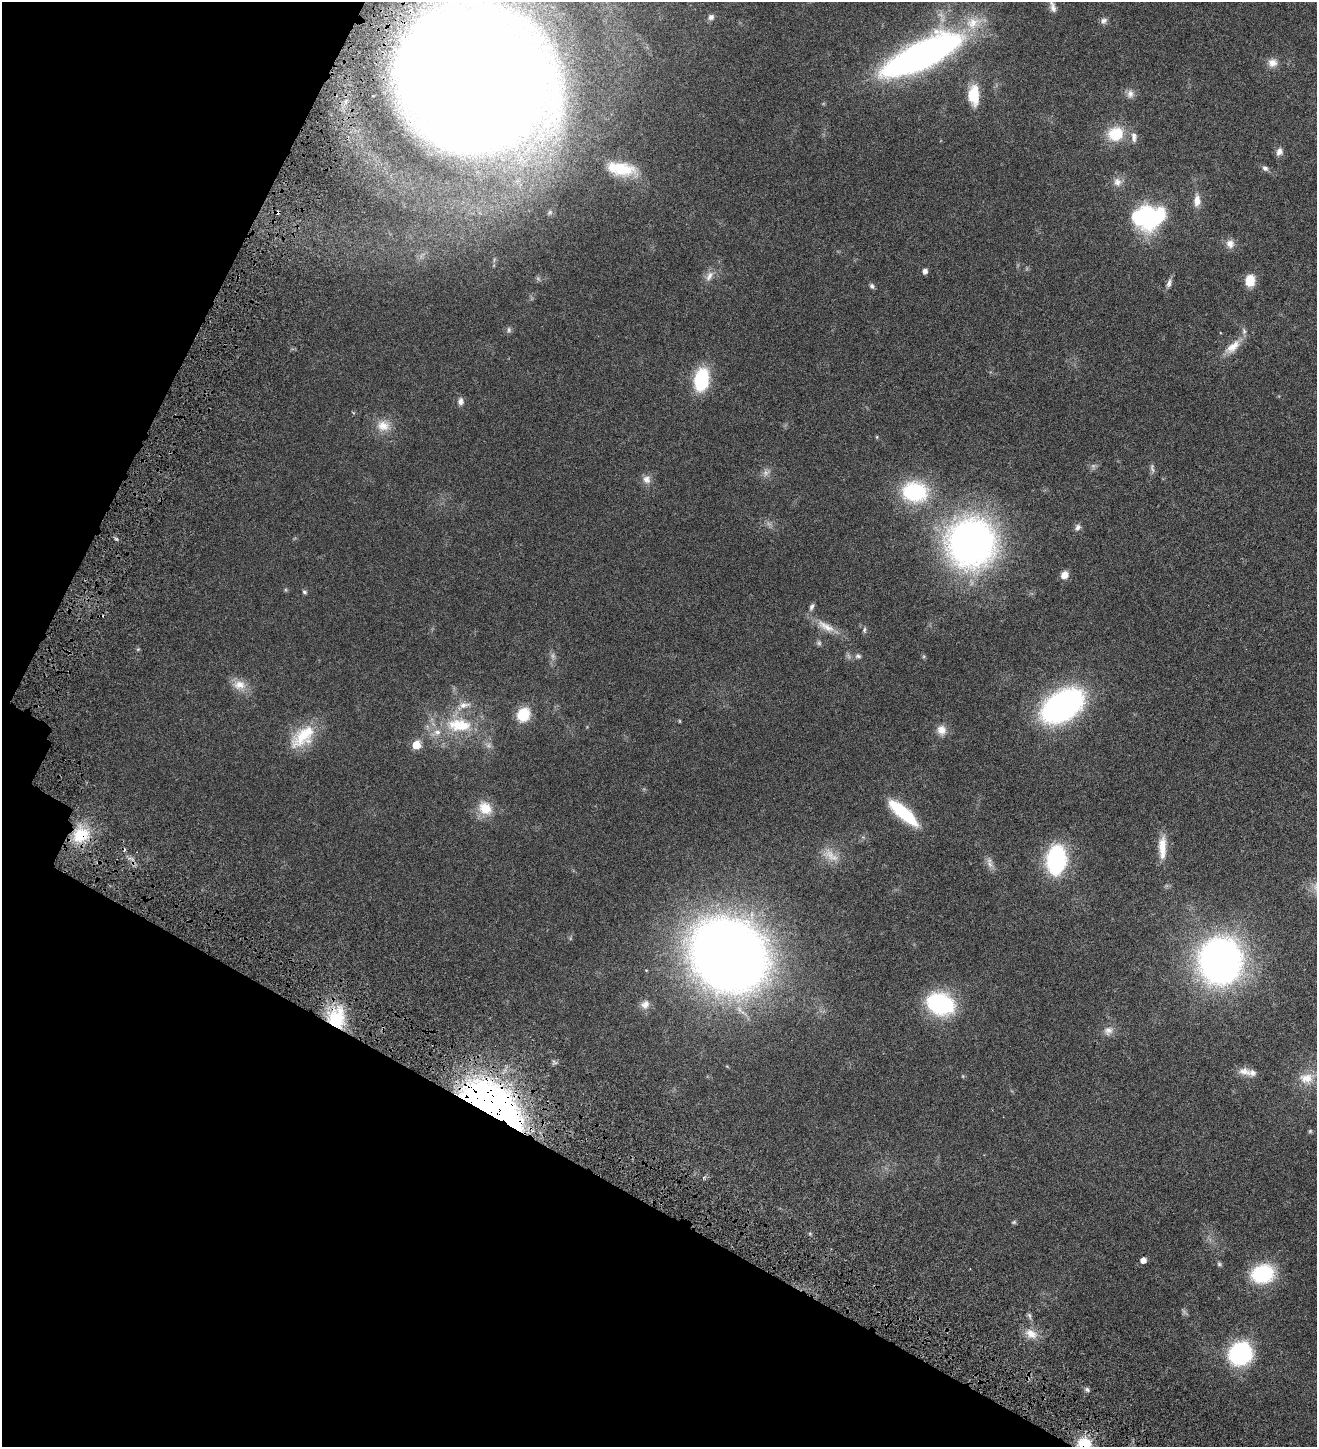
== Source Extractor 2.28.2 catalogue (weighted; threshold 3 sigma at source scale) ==
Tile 9 of 4 x 4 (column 1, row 3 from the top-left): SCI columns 289-1603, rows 1542-2986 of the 5971 x 5969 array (HDU 1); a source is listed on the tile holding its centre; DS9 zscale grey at full resolution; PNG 1319 x 1449 px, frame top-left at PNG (2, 2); no overlay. Shown black and unused: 25% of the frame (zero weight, under 4 of 8 exposures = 6% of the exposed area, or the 3 px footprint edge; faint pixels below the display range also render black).
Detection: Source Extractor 2.28.2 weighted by HDU 2 'WHT'; one run over the whole footprint, this tile lists its part. Background 0.0183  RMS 0.0026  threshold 0.0107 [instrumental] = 3 sigma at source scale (4.09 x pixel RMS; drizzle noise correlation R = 1.36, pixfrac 0.8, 0.05/0.05 arcsec/px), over >= 5 px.
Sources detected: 81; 1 too faint to see at this stretch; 2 inside a brighter object's white glare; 1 cosmic-ray / hot-pixel residue — not listed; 3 inside a brighter listed object's ellipse — not listed separately; the other 74 listed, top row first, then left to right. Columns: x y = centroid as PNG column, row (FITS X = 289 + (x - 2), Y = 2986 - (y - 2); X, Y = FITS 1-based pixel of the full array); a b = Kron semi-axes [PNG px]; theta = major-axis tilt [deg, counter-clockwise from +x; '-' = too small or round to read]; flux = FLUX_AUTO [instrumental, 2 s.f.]
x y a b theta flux
1053 7 16 6 -72 0.99
711 17 8 7 - 0.71
1104 21 9 8 - 0.72
973 23 21 16 30 5
921 55 53 16 26 140
1272 63 12 11 - 1.5
473 81 117 95 -23 570
1130 94 11 9 82 1.1
974 95 24 13 -88 5.1
1115 134 21 18 18 5.7
1279 152 9 7 70 1
1265 168 8 6 -20 0.61
621 169 37 16 -8 7.6
1117 182 12 10 -61 1.4
1197 200 15 8 88 1.8
1147 217 29 21 -73 19
1230 244 12 10 -55 1.4
925 271 5 5 - 0.9
709 276 15 7 59 1.3
1250 280 13 10 84 3.5
1169 283 12 6 77 0.79
872 286 7 5 -61 0.47
509 330 9 5 -74 0.45
1233 347 26 11 41 3
701 380 18 11 80 15
460 401 9 7 88 0.87
383 426 18 14 -9 2.9
877 437 5 3 - 0.2
1152 468 13 5 -80 0.61
766 473 8 8 - 0.86
646 479 12 10 -56 1.3
915 492 30 23 -7 16
1078 527 10 7 64 0.71
971 543 37 36 - 110
1065 575 9 7 50 1.5
304 592 7 4 -28 0.34
812 606 10 5 62 0.6
826 626 30 10 -29 3
864 630 7 5 83 0.39
819 643 6 6 - 0.42
858 656 9 5 -8 0.53
239 685 18 13 0 2.5
464 705 17 8 9 1.6
1062 706 35 20 32 66
523 715 12 11 - 6.6
680 721 5 3 - 0.17
459 725 36 17 -3 9.4
941 730 12 12 - 1.7
303 736 37 19 42 7.7
416 745 6 5 - 5.3
485 808 20 16 -39 4
903 813 35 10 -41 13
81 835 23 17 31 7.1
1162 847 31 9 89 3.4
1056 860 24 15 85 26
990 864 10 7 -39 0.96
729 955 53 46 -40 300
1220 961 25 22 89 150
645 1004 13 10 41 1.4
940 1004 26 19 -21 22
336 1019 26 19 76 10
1108 1031 13 11 22 1.4
1245 1071 20 10 -12 1.7
1306 1078 20 15 0 3.5
495 1105 72 31 -38 83
1310 1131 6 5 - 0.27
1014 1222 6 4 13 0.29
1143 1260 5 5 - 1.3
1219 1264 6 6 - 0.35
1263 1274 24 19 13 13
1031 1334 17 11 -30 2.3
1240 1354 15 14 - 36
1087 1389 6 5 - 0.42
1084 1443 16 14 3 5
Overlapping masked pixels (flux is a lower limit): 5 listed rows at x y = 473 81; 81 835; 336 1019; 495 1105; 1084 1443
Isophote crosses this tile's border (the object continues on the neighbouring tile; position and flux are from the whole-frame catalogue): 3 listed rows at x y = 921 55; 473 81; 1084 1443
Unlisted compact peaks at least as high as the median listed source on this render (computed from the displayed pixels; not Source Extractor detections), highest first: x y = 116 539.